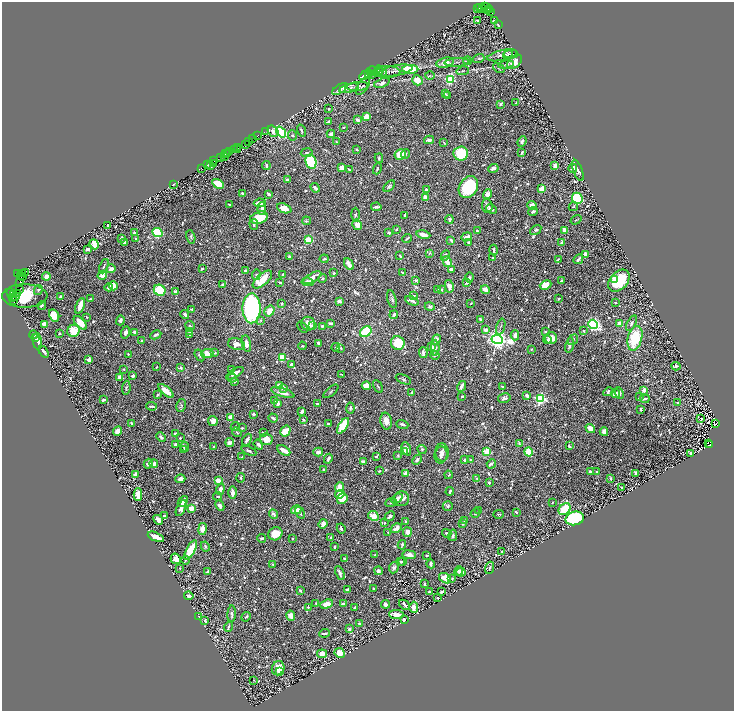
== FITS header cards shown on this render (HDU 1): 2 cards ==
NAXIS1  =                 1464
NAXIS2  =                 1418

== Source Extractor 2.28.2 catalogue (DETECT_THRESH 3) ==
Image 1464 x 1418 px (HDU 1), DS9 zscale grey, zoomed out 1/2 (1 PNG px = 2 x 2 image px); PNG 736 x 713 px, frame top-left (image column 1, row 1418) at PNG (2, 2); each listed source drawn as its Kron ellipse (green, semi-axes under 4 px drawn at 4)
Background 0.408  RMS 0.0074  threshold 0.0222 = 3 sigma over >= 5 px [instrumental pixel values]
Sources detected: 1233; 107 cannot appear on this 1/2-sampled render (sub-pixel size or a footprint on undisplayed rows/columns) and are neither listed nor drawn; of the other 1126, the 500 brightest by FLUX_AUTO listed and drawn (626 fainter detections omitted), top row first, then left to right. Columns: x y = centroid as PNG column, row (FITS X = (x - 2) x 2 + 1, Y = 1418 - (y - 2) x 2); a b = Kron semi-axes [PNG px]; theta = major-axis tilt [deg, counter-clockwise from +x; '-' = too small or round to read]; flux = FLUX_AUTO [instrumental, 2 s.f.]
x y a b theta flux
484 7 2 1 - 13
479 8 2 1 - 14
482 8 4 2 - 72
487 8 5 2 - 47
477 9 2 2 - 75
490 9 2 2 - 47
487 11 3 2 - 78
490 12 3 2 - 87
477 20 2 2 - 2.2
494 20 3 2 - 3.5
498 25 2 2 - 2.1
511 54 7 4 1 2.8
502 55 15 5 13 7.2
508 55 5 2 - 2
479 58 6 4 20 2.3
468 61 4 2 - 1.9
457 62 12 2 4 3
515 62 9 5 43 14
445 63 9 5 13 21
506 64 7 3 11 2.9
499 68 6 3 -32 1.9
410 69 8 4 0 85
379 70 5 3 - 2.4
372 71 5 5 - 2.4
396 71 17 5 10 6.8
463 71 6 3 12 2.2
386 72 14 6 0 5.3
380 73 6 3 4 2.5
369 74 4 3 - 2.1
372 74 4 3 - 2
365 75 6 3 32 4.3
430 76 5 3 - 1.9
417 80 5 5 - 24
450 80 4 3 - 210
382 83 8 4 19 7.3
357 86 11 4 7 4
363 86 10 5 56 3.2
349 88 10 4 14 6.8
340 89 8 3 33 4.6
445 94 3 2 - 2.1
447 95 3 2 - 2.1
516 103 3 2 - 2.9
500 104 3 2 - 5
329 109 2 2 - 3
366 117 4 3 - 25
357 120 3 2 - 6.7
329 122 3 2 - 3.1
344 127 2 2 - 2.2
301 130 6 3 -72 3.1
265 131 2 1 - 7.9
273 131 6 5 - 7.5
281 132 6 4 -53 200
331 134 4 3 - 4.5
292 135 5 4 - 2.1
257 136 2 1 - 69
253 139 3 2 - 57
429 140 5 3 - 7.1
248 141 2 1 - 18
522 141 5 3 - 5.2
336 142 4 2 - 2
444 143 4 2 - 2.1
245 145 2 1 - 27
238 147 3 1 - 46
237 149 3 1 - 53
234 150 3 2 - 32
357 150 3 3 - 2.6
230 151 2 1 - 72
227 153 2 1 - 27
307 153 6 3 9 2.4
461 153 7 7 - 77
522 153 4 3 - 3.9
226 154 3 1 - 23
400 154 5 5 - 40
406 154 5 3 - 2.1
225 156 4 1 - 100
220 157 2 1 - 18
379 158 5 3 - 2.6
214 161 2 1 - 21
311 162 7 5 -76 150
213 164 2 1 - 38
207 165 2 2 - 15
211 165 3 2 - 4.9
266 165 4 3 - 4.5
555 165 3 2 - 15
202 168 3 1 - 59
342 168 3 3 - 18
493 168 5 3 - 5.6
573 168 4 3 - 15
377 169 5 3 - 2.3
349 170 4 2 - 2.8
578 170 11 4 -70 5.3
287 180 4 3 - 4
173 184 3 2 - 1.9
218 184 6 4 -31 51
389 186 7 4 47 3.5
468 187 11 9 56 120
315 188 5 3 - 5.1
426 189 2 2 - 5.1
542 189 4 3 - 23
243 193 4 2 - 4.1
269 194 4 2 - 6.3
487 194 5 4 - 14
425 197 4 3 - 9.1
577 198 6 5 - 130
260 203 6 3 9 21
229 204 4 2 - 2.1
532 205 5 4 - 11
487 206 7 5 -85 7.4
376 207 5 2 - 5.4
573 207 5 4 - 2
262 208 6 3 88 7.5
284 208 7 4 -21 23
491 209 6 3 -27 5.4
533 212 5 3 - 5.2
355 215 7 3 -89 3.4
405 215 3 2 - 4
259 218 9 6 19 70
449 219 4 3 - 7.1
576 220 6 3 33 2.2
306 221 4 4 - 2.2
254 224 5 2 - 3.6
357 225 5 4 - 14
108 226 3 2 - 3.4
396 229 3 2 - 2.1
536 230 6 3 34 4.6
564 230 4 3 - 14
477 231 3 2 - 2.5
134 233 2 2 - 7.1
157 233 5 4 - 180
389 233 3 3 - 4
423 235 7 3 -11 19
191 237 7 4 -75 3.3
467 237 5 3 - 11
121 238 3 2 - 8.2
136 238 3 2 - 3
407 238 5 2 - 2.9
308 240 4 3 - 39
451 240 3 2 - 6.1
124 242 3 2 - 3.9
561 242 4 3 - 2.5
469 243 3 3 - 5.6
94 244 5 4 - 14
88 249 3 3 - 9
494 250 5 2 - 4.2
430 253 3 2 - 2.7
585 254 4 3 - 8.6
400 256 3 2 - 2.6
445 256 6 3 65 3.1
289 257 3 2 - 7.9
492 258 2 2 - 2.7
324 259 4 3 - 2.5
558 259 4 2 - 2
578 259 5 2 - 9
447 262 5 3 - 19
349 264 6 3 -61 20
104 266 7 2 67 2.7
111 269 4 3 - 12
202 269 3 2 - 2.4
451 269 3 3 - 5.9
245 271 2 2 - 5.8
25 272 2 1 - 35
18 273 2 2 - 120
334 273 2 2 - 3.2
403 273 3 2 - 3.3
23 274 2 1 - 19
283 274 3 2 - 3.8
20 275 2 1 - 300
102 275 5 3 - 14
256 275 5 4 - 2.7
46 276 4 4 - 14
23 277 3 2 - 140
469 277 5 4 - 4.7
312 278 10 4 31 17
322 279 5 4 - 3
614 279 3 2 - 8.2
262 280 12 5 41 63
416 280 2 2 - 6
561 281 2 2 - 6.4
619 281 12 8 48 88
20 282 2 1 - 62
280 282 3 2 - 2.8
308 282 6 3 -8 12
467 283 4 3 - 3.8
223 284 3 3 - 5.6
546 285 6 4 24 24
113 286 5 4 - 13
449 286 6 4 -78 9.4
109 287 4 4 - 9.1
438 289 2 2 - 3.1
485 289 4 3 - 19
19 290 2 1 - 5.3
38 290 5 4 - 1.9
160 290 6 5 - 72
441 290 3 2 - 3.7
11 292 2 1 - 50
175 292 3 3 - 5.1
17 294 3 2 - 55
14 295 2 2 - 75
15 296 2 1 - 85
25 296 22 11 -1 90
61 296 3 2 - 3.6
413 296 3 2 - 5.3
12 297 2 1 - 24
90 299 2 2 - 3
392 299 9 4 -75 4.6
559 299 3 2 - 2.8
13 300 3 1 - 29
339 301 3 2 - 9.7
412 301 7 2 -25 6.3
471 303 3 2 - 2.2
615 303 2 2 - 3.8
282 304 3 2 - 2.7
42 305 5 3 - 3.1
80 306 8 3 68 22
430 307 5 4 - 3.5
252 308 15 9 90 420
192 309 4 3 - 1.9
269 311 6 4 55 19
54 315 6 5 - 30
185 315 4 3 - 7.1
394 315 4 3 - 4
87 317 2 2 - 2.4
120 320 5 4 - 4.5
260 320 4 3 - 2.2
480 320 4 2 - 3
80 323 8 4 -46 21
330 323 3 2 - 6.4
631 323 8 4 63 5.2
44 324 4 4 - 9.6
308 324 7 7 - 21
593 324 5 4 - 390
619 324 4 3 - 15
190 326 5 3 - 2.4
313 326 4 3 - 3.5
322 326 2 2 - 3.2
303 327 6 3 -48 2.8
501 327 8 2 73 2.5
486 330 3 3 - 13
74 331 6 6 - 46
190 331 3 2 - 2.5
584 331 3 3 - 2.6
126 332 6 4 70 6.6
135 332 3 3 - 11
366 332 6 5 - 140
546 332 4 3 - 3.2
59 334 2 2 - 2.6
189 334 3 2 - 2.5
33 335 4 3 - 3
156 335 6 3 27 5.2
515 335 5 4 - 11
35 338 3 2 - 2
551 338 6 6 - 21
635 338 12 7 75 79
497 339 6 4 -9 1500
436 340 5 3 - 7.5
547 340 4 3 - 5.2
573 340 6 3 54 4
37 341 8 4 -85 12
141 341 4 3 - 4.2
246 343 8 4 -79 12
319 343 3 3 - 6.6
398 343 7 6 - 64
236 344 8 5 -15 10
569 345 8 3 79 5.7
302 346 4 3 - 2.5
336 347 4 3 - 2.3
432 347 3 3 - 5.5
341 348 4 2 - 2.3
435 348 7 3 -90 5.3
531 349 3 2 - 2.2
44 352 6 2 -55 5.5
215 353 4 3 - 3
423 353 5 3 - 7.8
128 354 2 2 - 2
207 354 6 4 6 23
199 355 6 3 -58 2.7
435 355 5 2 - 4.1
282 357 3 3 - 94
89 360 3 3 - 14
291 364 3 2 - 4.3
676 366 5 3 - 3.5
157 367 2 2 - 2.6
181 368 3 3 - 3.7
124 369 2 2 - 2.1
232 370 3 3 - 4
235 373 10 3 33 10
341 374 4 2 - 2.3
133 376 4 3 - 4.3
120 377 4 3 - 19
232 378 4 3 - 3.2
403 379 8 4 -24 3.7
235 381 4 3 - 3.6
279 386 4 3 - 16
366 386 4 4 - 22
378 386 7 2 -60 2.7
462 386 5 2 - 13
502 386 3 2 - 2.1
126 388 7 3 84 2.5
283 388 4 3 - 8.7
644 390 4 3 - 12
166 391 9 4 -41 15
331 391 9 3 40 2.5
412 392 4 2 - 6
608 392 5 3 - 4.8
283 393 12 4 -18 15
615 393 5 4 - 10
619 393 6 3 -67 9
158 395 3 2 - 2.7
527 395 4 3 - 5.7
640 396 4 3 - 2.1
462 397 2 2 - 3
504 398 6 4 11 5.5
540 399 3 3 - 370
645 399 5 2 - 3.6
103 400 3 2 - 3
275 401 4 3 - 6
678 403 3 2 - 4
278 404 4 3 - 5.1
317 404 3 2 - 3.9
181 405 6 4 79 2.7
152 406 5 2 - 3
350 408 5 4 - 3.6
641 409 3 2 - 2.4
302 412 4 2 - 6
253 414 2 2 - 9.4
231 417 4 3 - 16
273 418 5 2 - 6.4
303 419 3 2 - 2.5
701 419 3 2 - 2.2
213 421 5 5 - 6.4
386 421 8 5 -78 15
131 423 4 3 - 2.6
715 423 3 1 - 140
328 424 4 2 - 2.6
402 424 6 3 -21 5.6
343 426 9 4 57 86
235 427 4 3 - 2.4
242 428 3 2 - 2.3
590 429 5 3 - 26
118 431 5 3 - 18
285 431 6 4 58 31
237 432 5 3 - 2.8
263 432 4 3 - 2.1
604 432 4 3 - 8.4
175 433 3 2 - 4.5
161 437 5 3 - 4.1
180 438 3 2 - 2
266 439 6 6 - 22
247 440 6 3 60 7.4
230 443 4 3 - 10
519 443 4 3 - 2.1
708 443 2 1 - 3.2
175 444 4 3 - 3.2
258 445 5 2 - 6
710 445 3 1 - 50
185 446 5 3 - 4.6
569 446 3 2 - 3.3
214 447 3 2 - 2.4
406 449 7 4 -69 14
422 449 4 4 - 2.7
183 450 4 3 - 7.6
284 450 7 3 -29 19
249 451 8 3 -25 4.2
404 451 3 2 - 2.1
318 452 5 3 - 7.3
442 452 9 7 -83 7.7
487 452 3 3 - 91
528 452 4 4 - 51
691 454 4 3 - 12
398 455 2 2 - 3
441 455 8 6 78 7.1
376 456 3 2 - 2.4
242 457 3 2 - 1.9
328 459 5 3 - 7.1
417 460 5 3 - 4.1
464 460 3 2 - 4.1
470 460 3 2 - 2.8
363 462 3 2 - 10
148 464 5 4 - 4.5
154 464 4 4 - 7.1
491 464 5 2 - 2.8
323 469 3 3 - 2.9
379 471 3 2 - 2.3
590 471 3 2 - 5.1
597 472 2 2 - 3.6
636 473 3 3 - 7.3
406 474 4 3 - 8.8
135 475 2 2 - 34
449 475 4 2 - 2.3
241 478 5 3 - 2.9
477 478 2 2 - 3.3
180 479 5 4 - 7.2
611 479 4 2 - 2.3
218 480 4 3 - 14
489 483 2 2 - 4.2
340 487 5 3 - 24
622 488 3 2 - 3.3
220 489 5 3 - 12
450 491 4 2 - 3.9
232 493 6 3 -89 8.8
138 494 6 3 -89 39
340 494 5 3 - 28
218 496 4 3 - 4
342 499 6 5 - 37
397 499 6 4 40 8.4
402 499 7 7 - 15
183 501 6 3 52 18
552 502 2 2 - 1.9
391 503 6 3 20 3.1
220 505 6 4 -64 6.8
448 506 5 4 - 2.9
181 508 8 4 65 10
191 508 4 3 - 15
565 509 7 5 47 53
296 510 5 3 - 25
479 511 3 3 - 2.6
516 512 3 2 - 4.2
300 513 6 3 -57 4
475 513 5 3 - 2
274 514 5 3 - 6.5
498 514 5 3 - 2.1
164 516 3 2 - 2.9
373 516 5 5 - 20
390 516 5 3 - 6.2
575 518 9 6 14 130
158 520 5 3 - 11
406 521 3 2 - 2
465 521 3 2 - 3.4
384 523 3 3 - 2.1
323 524 5 3 - 9.4
462 524 3 2 - 4.8
341 528 5 2 - 3.1
396 528 6 4 32 10
202 529 6 4 79 12
388 532 2 2 - 2
407 532 5 4 - 15
447 533 5 3 - 4
275 534 7 6 - 23
453 535 6 3 78 3.9
156 537 9 3 -23 31
262 538 4 2 - 6.1
331 538 3 3 - 3
292 539 2 2 - 2.6
402 545 5 3 - 2.7
205 546 5 3 - 3
334 547 2 2 - 5.6
191 550 11 4 61 66
502 552 3 2 - 2
375 555 3 2 - 1.9
409 555 7 4 -7 10
427 555 2 2 - 2.9
344 558 4 3 - 2.9
176 559 5 5 - 16
185 560 4 2 - 1.9
403 561 4 2 - 2.5
401 562 3 3 - 2.7
273 564 3 3 - 2.1
431 564 4 2 - 3.2
180 568 3 2 - 2
394 568 6 4 64 5.2
490 568 6 3 71 2.7
378 571 4 4 - 5.7
459 571 5 4 - 7.9
207 572 4 3 - 5.3
461 572 4 3 - 8.4
340 573 7 4 -66 6.3
445 578 6 4 -31 23
452 578 2 2 - 2.2
424 584 3 2 - 3
374 588 2 2 - 3.2
348 589 4 3 - 6.3
300 590 3 3 - 3.3
430 592 3 2 - 3.4
441 592 3 2 - 4.4
189 596 4 3 - 5.1
438 598 3 3 - 2.1
316 604 3 2 - 2.6
327 604 7 4 17 15
343 604 3 3 - 6.2
386 604 4 4 - 6
404 605 6 2 -41 4
308 607 2 2 - 8.7
414 607 5 3 - 14
355 608 3 2 - 4.2
232 614 8 4 87 5.8
396 614 7 3 -6 15
291 616 5 3 - 10
199 617 2 2 - 2.4
246 617 5 3 - 2.4
404 619 2 2 - 7.2
205 621 3 3 - 7.4
359 624 4 3 - 3
228 627 5 2 - 3.4
349 629 3 2 - 6.6
324 633 5 2 - 3.3
340 653 5 4 - 32
322 654 5 4 - 12
278 668 7 6 - 16
279 671 4 3 - 3.4
254 680 3 2 - 1.9
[626 fainter detections neither listed nor drawn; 107 sub-pixel or undisplayed-footprint detections neither listed nor drawn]